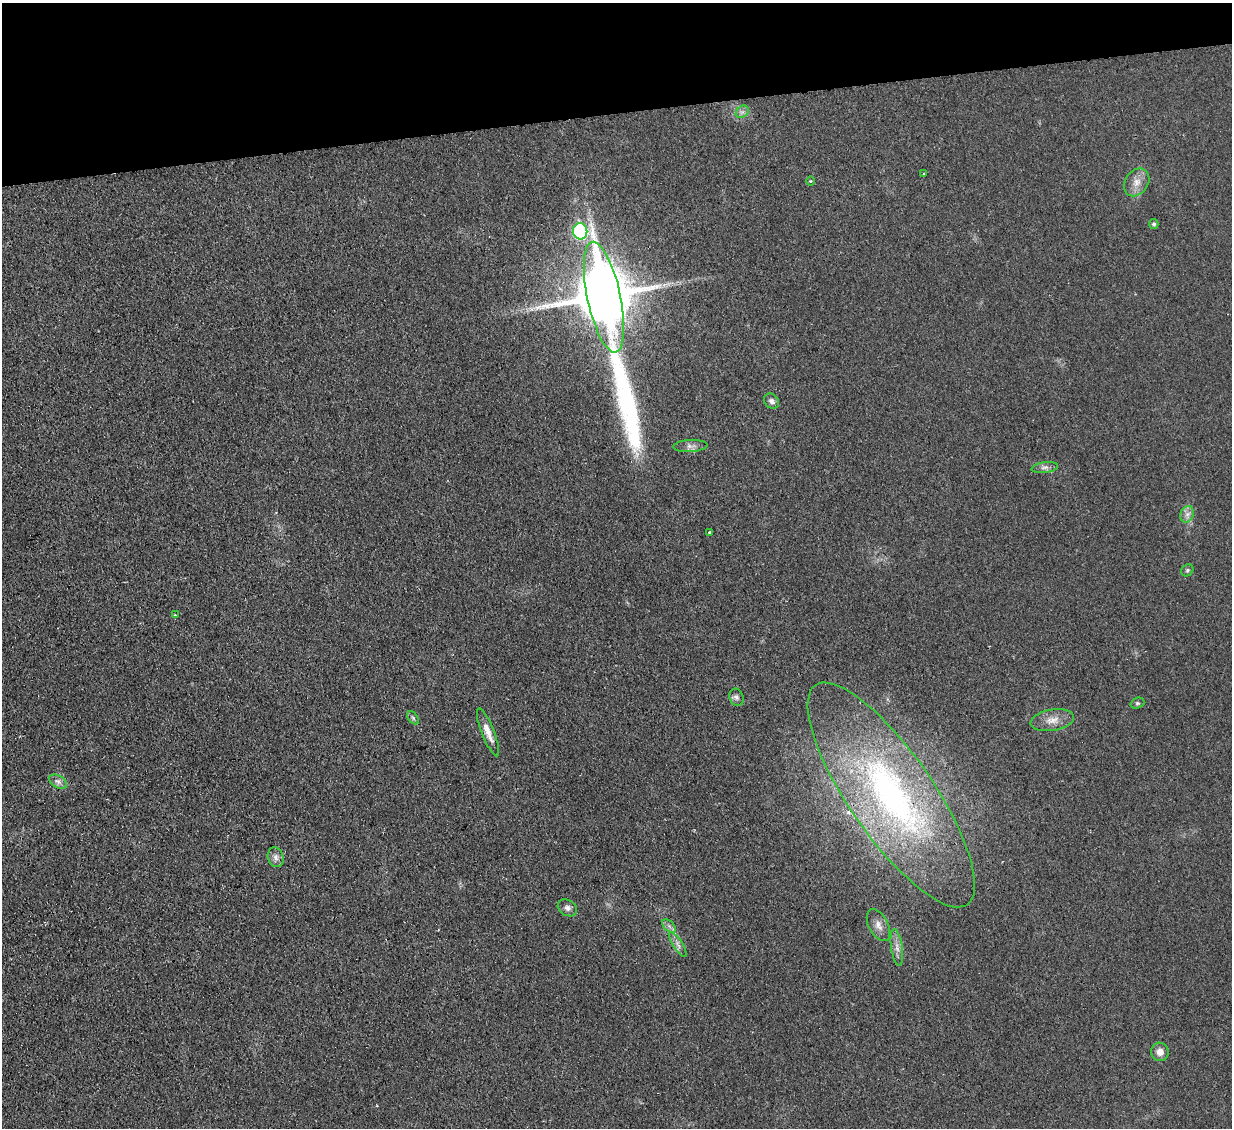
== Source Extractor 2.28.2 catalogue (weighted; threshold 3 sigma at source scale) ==
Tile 3 of 4 x 4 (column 3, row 1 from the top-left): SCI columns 2520-3749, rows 3538-4663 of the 5040 x 4933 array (HDU 1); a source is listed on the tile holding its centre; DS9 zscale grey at full resolution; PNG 1234 x 1130 px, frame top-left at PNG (2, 3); each listed source drawn as its Kron ellipse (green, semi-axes under 4 px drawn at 4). Shown black and unused: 10% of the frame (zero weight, under 2 of 3 exposures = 3% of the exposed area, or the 3 px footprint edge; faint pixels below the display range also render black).
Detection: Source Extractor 2.28.2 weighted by HDU 2 'WHT'; one run over the whole footprint, this tile lists its part. Background 0.0363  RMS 0.0063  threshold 0.0285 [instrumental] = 3 sigma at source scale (4.5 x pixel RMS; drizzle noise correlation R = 1.50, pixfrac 1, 0.05/0.05 arcsec/px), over >= 5 px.
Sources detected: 30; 1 cosmic-ray / hot-pixel residue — neither listed nor drawn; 1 inside a brighter listed object's ellipse — not listed separately; the other 28 listed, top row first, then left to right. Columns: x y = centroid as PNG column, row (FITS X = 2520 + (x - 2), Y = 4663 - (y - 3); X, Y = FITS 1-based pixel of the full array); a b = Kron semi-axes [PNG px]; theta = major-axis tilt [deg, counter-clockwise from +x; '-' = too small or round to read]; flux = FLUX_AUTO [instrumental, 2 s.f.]
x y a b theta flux
742 112 7 5 43 2
923 173 3 3 - 0.89
810 181 5 3 - 0.5
1137 182 15 11 54 6
1154 224 5 4 - 1.2
580 231 8 7 - 73
604 297 56 16 -78 4000
771 401 8 7 - 2.3
690 446 17 6 4 3
1045 467 13 5 7 2.3
1187 514 8 6 68 2.7
709 532 3 3 - 1.8
1187 570 6 5 - 1.1
175 615 3 2 - 0.63
736 697 9 7 -67 2.1
1137 703 7 5 19 1
413 718 7 4 -54 1.2
1052 720 22 10 10 7
488 732 25 6 -68 6.1
58 782 10 6 -31 2.5
891 795 133 42 -55 210
276 857 10 7 -73 2.9
567 908 10 8 -30 2.6
878 925 17 9 -63 4.8
669 926 8 5 -45 1.9
678 944 14 4 -57 2.6
897 947 18 5 -82 4
1160 1052 9 8 - 4.5
Overlapping masked pixels (flux is a lower limit): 1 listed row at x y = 891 795